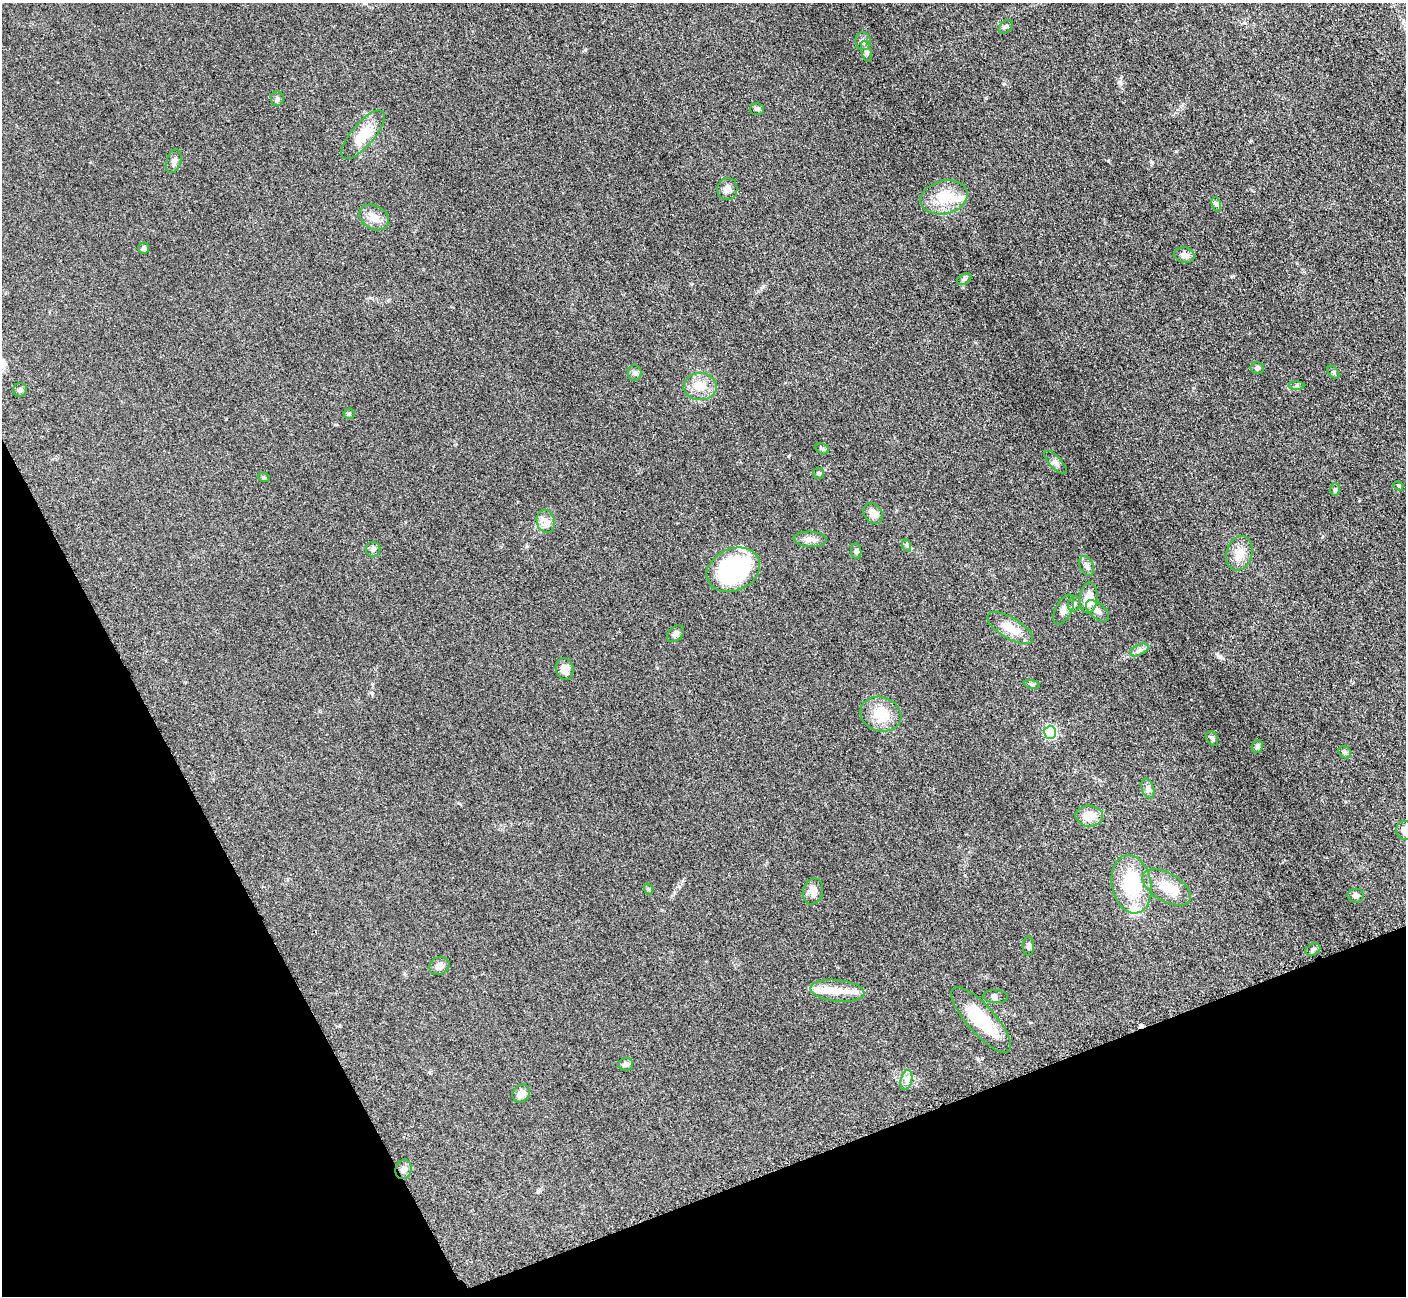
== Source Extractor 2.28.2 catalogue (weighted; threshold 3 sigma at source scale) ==
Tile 14 of 4 x 4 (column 2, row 4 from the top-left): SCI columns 1424-2827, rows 297-1590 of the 5700 x 5663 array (HDU 1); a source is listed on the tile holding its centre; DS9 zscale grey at full resolution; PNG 1408 x 1298 px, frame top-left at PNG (2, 3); each listed source drawn as its Kron ellipse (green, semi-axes under 4 px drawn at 4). Shown black and unused: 21% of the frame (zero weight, under 3 of 5 exposures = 4% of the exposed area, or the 3 px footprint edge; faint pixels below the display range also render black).
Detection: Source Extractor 2.28.2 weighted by HDU 2 'WHT'; one run over the whole footprint, this tile lists its part. Background 0.0529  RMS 0.0056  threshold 0.0253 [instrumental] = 3 sigma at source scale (4.5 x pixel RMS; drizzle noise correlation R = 1.50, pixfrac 1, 0.05/0.05 arcsec/px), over >= 5 px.
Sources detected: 74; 2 inside a brighter object's white glare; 1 cosmic-ray / hot-pixel residue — neither listed nor drawn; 3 inside a brighter listed object's ellipse — not listed separately; the other 68 listed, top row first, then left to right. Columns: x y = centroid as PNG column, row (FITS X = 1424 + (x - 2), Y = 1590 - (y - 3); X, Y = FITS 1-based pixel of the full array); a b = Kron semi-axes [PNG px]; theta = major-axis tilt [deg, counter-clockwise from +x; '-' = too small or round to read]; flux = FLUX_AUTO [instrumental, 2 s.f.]
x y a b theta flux
1006 27 8 5 39 1.1
863 41 9 7 -73 2.7
866 51 11 5 -76 1.5
277 99 7 6 - 1.4
757 109 7 6 - 1.1
363 135 30 11 50 13
174 161 12 7 72 2.3
727 189 11 10 - 3.3
944 197 24 16 14 14
1216 204 7 4 -71 1.2
374 217 16 12 -29 6
144 248 6 5 - 1.3
1184 255 10 7 -13 2.8
964 279 8 5 26 1.2
1257 368 6 6 - 1.5
1333 372 7 4 -50 0.98
635 373 8 7 - 1.7
1297 386 8 4 0 0.95
700 387 16 13 -1 9
20 390 7 6 - 1.6
349 414 5 5 - 0.8
822 449 7 5 -30 0.97
1056 462 15 6 -46 2.1
818 473 5 5 - 0.98
264 478 6 4 -19 0.64
1398 486 5 4 - 0.76
1335 489 6 5 - 0.87
873 514 11 8 -54 4.1
546 521 12 9 -74 3.5
810 539 17 7 -3 3.7
906 545 6 4 -70 0.87
373 549 7 7 - 2
856 551 8 5 -80 1.1
1239 553 17 13 72 7.9
1087 566 10 6 -63 2.2
733 570 28 21 24 76
1089 598 15 9 87 8
1074 604 8 6 72 1.5
1064 610 16 8 63 3.4
1097 611 14 7 -42 2.8
1010 628 26 10 -30 10
676 634 10 6 44 2
1139 650 10 5 26 1.9
565 669 11 9 -79 4.7
1032 684 8 4 -9 0.93
881 714 21 17 -19 13
1050 732 6 6 - 63
1212 738 8 5 -61 1.2
1257 747 6 5 - 1.5
1345 752 7 5 -43 1
1148 788 10 6 -72 1.9
1089 816 14 10 -2 7.1
1405 830 9 9 - 4.4
1132 884 29 20 -79 31
1167 887 27 14 -30 11
648 889 6 3 -71 0.68
813 891 13 10 72 4.2
1356 896 8 7 - 2.1
1028 946 9 5 89 1.8
1313 949 8 5 29 1.3
439 966 10 8 25 2.7
838 991 27 11 -6 10
996 997 12 6 -5 1.8
981 1020 42 14 -48 26
626 1064 7 6 - 1.7
906 1080 10 5 77 2.5
521 1094 10 8 49 3.8
404 1169 10 8 72 2.6
Isophote crosses this tile's border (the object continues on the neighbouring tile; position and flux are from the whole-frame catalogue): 1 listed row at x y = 1405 830
Unlisted compact peaks at least as high as the median listed source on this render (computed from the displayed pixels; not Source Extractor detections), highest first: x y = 1220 657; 1119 82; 1108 161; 1152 162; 585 50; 788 456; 372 693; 1233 276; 763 286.